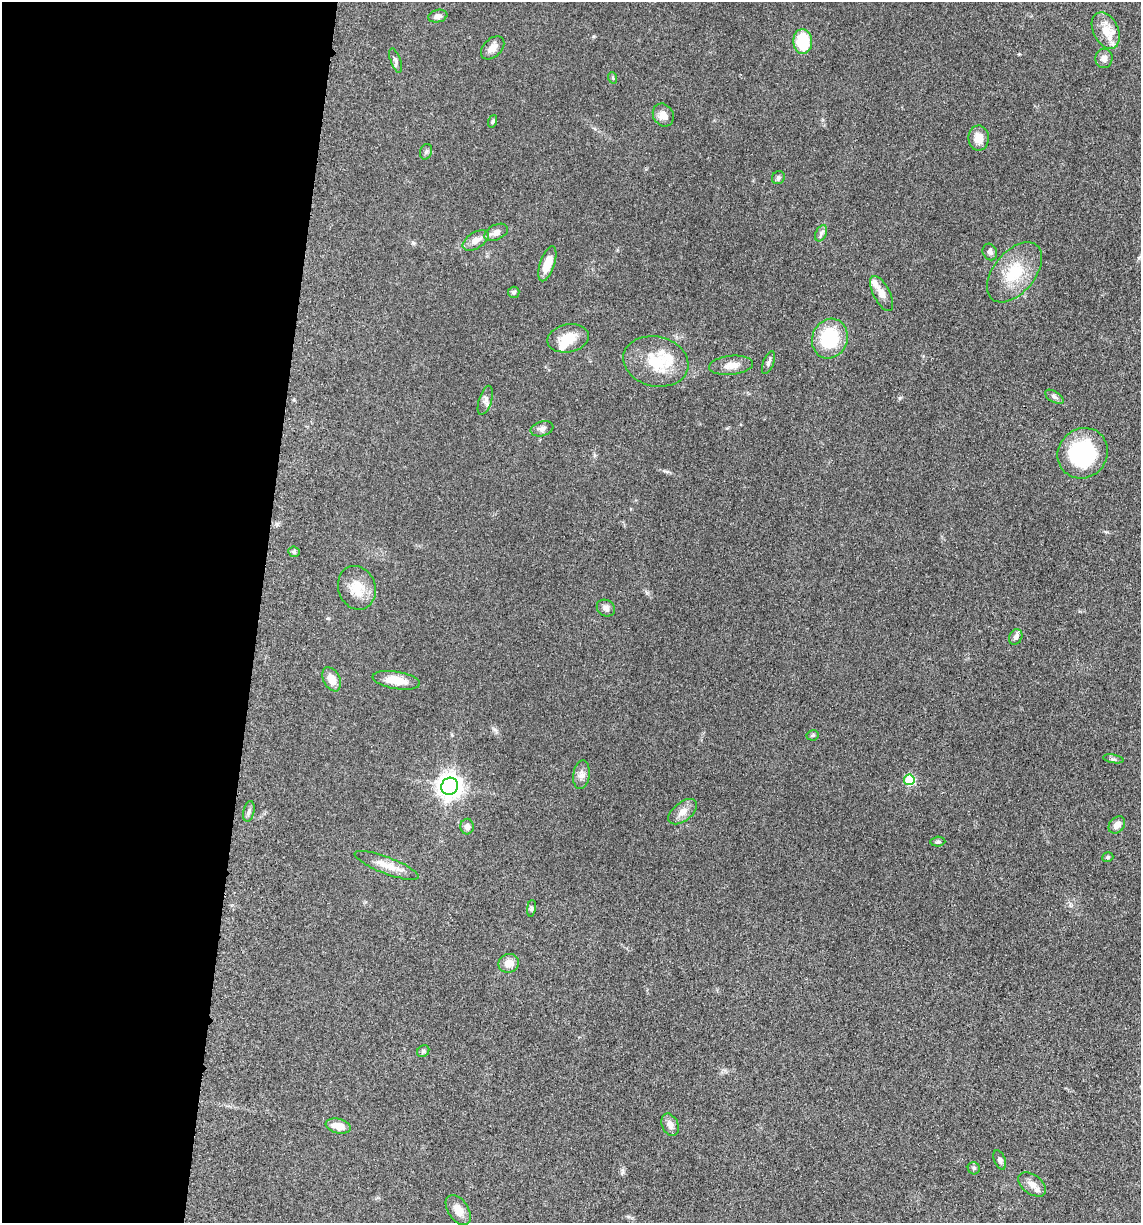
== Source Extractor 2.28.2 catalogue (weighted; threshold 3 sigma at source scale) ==
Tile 5 of 4 x 4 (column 1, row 2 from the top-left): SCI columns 247-1385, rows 2465-3685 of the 4980 x 4922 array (HDU 1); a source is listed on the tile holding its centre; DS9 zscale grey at full resolution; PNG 1143 x 1225 px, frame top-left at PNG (2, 2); each listed source drawn as its Kron ellipse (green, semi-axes under 4 px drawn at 4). Shown black and unused: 23% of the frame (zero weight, under 3 of 5 exposures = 4% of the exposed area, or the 3 px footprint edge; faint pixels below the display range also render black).
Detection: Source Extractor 2.28.2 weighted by HDU 2 'WHT'; one run over the whole footprint, this tile lists its part. Background 0.0565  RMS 0.0059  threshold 0.0265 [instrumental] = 3 sigma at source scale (4.5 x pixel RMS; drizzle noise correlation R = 1.50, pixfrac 1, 0.05/0.05 arcsec/px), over >= 5 px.
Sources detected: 60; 1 inside a brighter object's white glare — neither listed nor drawn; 3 inside a brighter listed object's ellipse — not listed separately; the other 56 listed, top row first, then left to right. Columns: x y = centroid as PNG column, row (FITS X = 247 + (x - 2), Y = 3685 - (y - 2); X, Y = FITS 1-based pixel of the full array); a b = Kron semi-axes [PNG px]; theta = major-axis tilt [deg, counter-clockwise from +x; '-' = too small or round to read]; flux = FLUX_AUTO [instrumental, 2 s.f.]
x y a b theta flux
438 16 10 6 12 2.5
1106 30 19 12 -64 8
803 41 12 9 -87 21
493 48 14 9 45 4.1
1104 59 9 8 - 2.6
396 60 12 5 -72 1.7
613 78 6 3 -72 0.63
663 115 12 10 -61 4.3
493 121 6 4 71 0.78
979 138 12 10 89 6
426 152 8 6 72 1.4
778 178 7 6 - 1.3
496 232 13 7 25 3.4
821 233 8 5 66 1.6
475 240 14 8 31 4.4
990 252 8 7 - 1.8
547 264 18 7 71 9.7
1014 272 35 20 51 22
514 292 6 5 - 1.2
882 293 19 8 -62 4.6
568 338 21 14 11 11
830 339 20 17 67 32
656 361 33 25 -14 22
768 363 12 5 69 1.6
731 365 22 9 6 5.9
1054 397 10 5 -32 1.6
485 400 15 6 72 2.6
542 429 11 7 16 2.4
1083 453 26 24 47 49
294 552 5 5 - 1.1
357 588 22 18 -70 11
606 608 9 8 - 2.3
1016 637 8 6 60 2.2
332 679 13 8 -62 5.7
396 680 24 8 -9 9.2
813 735 6 5 - 0.89
1113 759 10 3 -10 1
581 775 15 8 81 3.3
909 780 5 5 - 29
450 786 9 8 - 470
249 811 10 5 77 1.9
683 812 16 9 38 4.8
1117 825 9 7 48 4
467 827 8 6 89 2.2
938 842 7 5 3 1.1
1108 857 6 4 17 0.94
387 865 34 8 -21 8.4
531 908 8 4 82 1
509 963 10 9 - 5.4
423 1051 7 5 44 0.96
670 1125 11 8 -66 3.5
338 1126 13 7 -13 5.9
1000 1160 10 5 -68 1.6
974 1168 6 6 - 1.3
1032 1184 16 9 -36 4.7
458 1210 17 10 -57 6
Unlisted compact peaks at least as high as the median listed source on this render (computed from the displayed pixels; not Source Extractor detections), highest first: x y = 900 398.